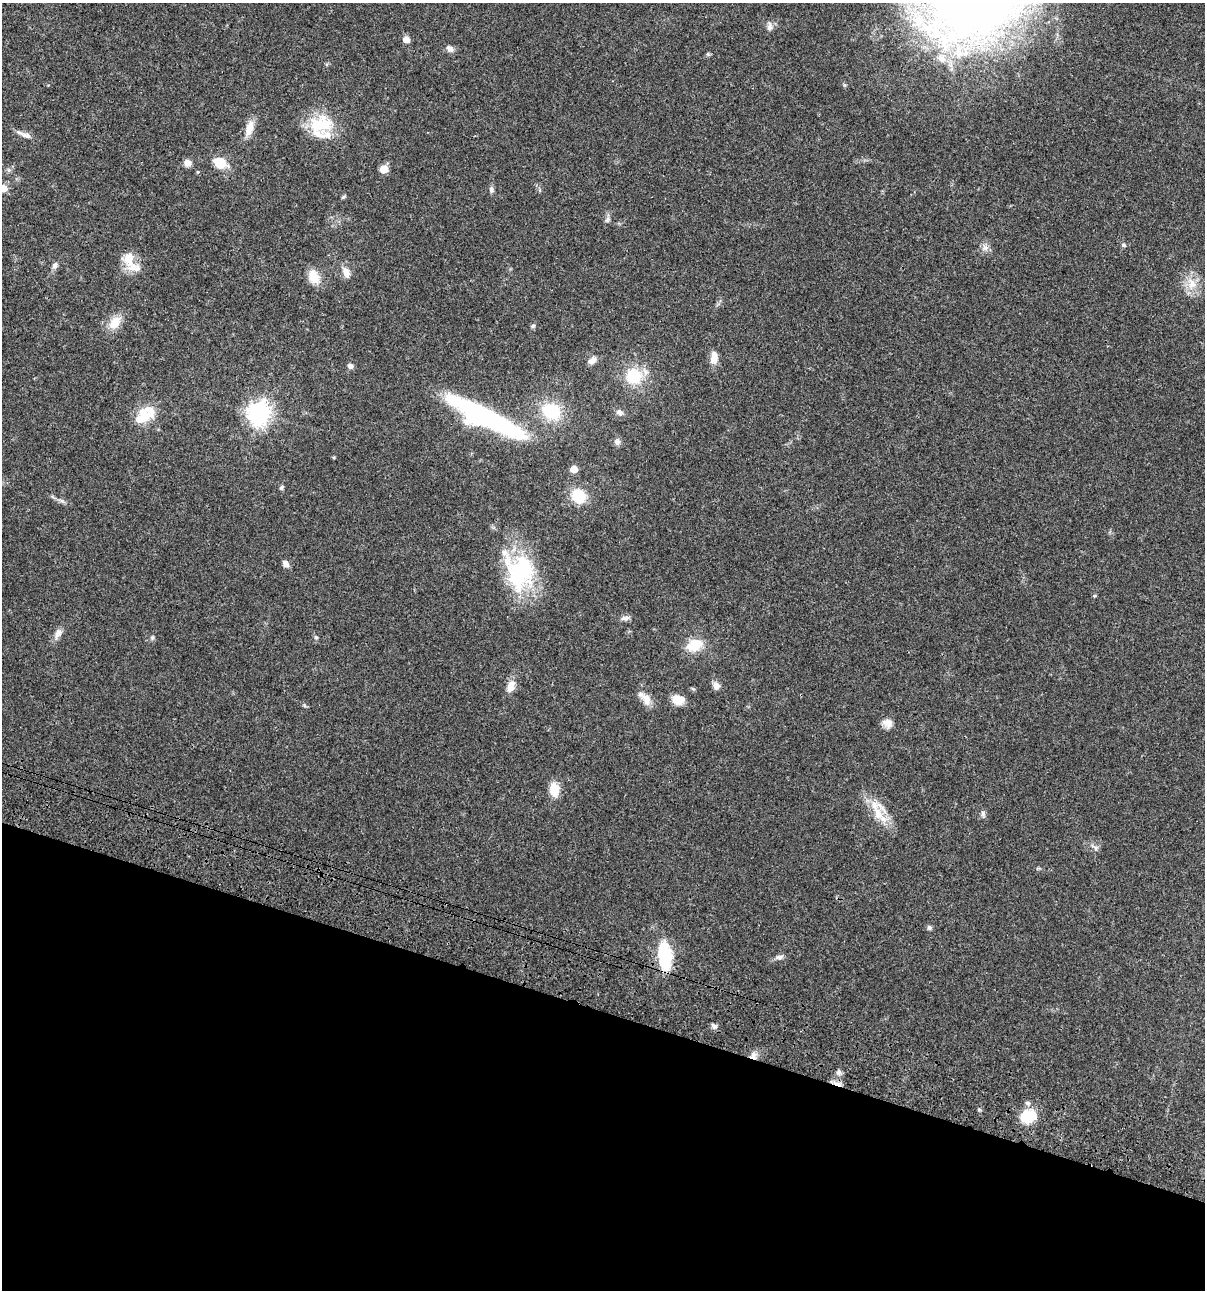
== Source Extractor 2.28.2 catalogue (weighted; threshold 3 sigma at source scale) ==
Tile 15 of 4 x 4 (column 3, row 4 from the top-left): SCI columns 2641-3843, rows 120-1407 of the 5405 x 5390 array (HDU 1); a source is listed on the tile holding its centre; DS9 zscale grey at full resolution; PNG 1207 x 1292 px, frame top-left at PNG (2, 3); no overlay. Shown black and unused: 22% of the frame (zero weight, under 3 of 4 exposures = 9% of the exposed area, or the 3 px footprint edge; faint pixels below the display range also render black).
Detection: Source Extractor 2.28.2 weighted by HDU 2 'WHT'; one run over the whole footprint, this tile lists its part. Background 0.0473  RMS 0.0054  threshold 0.0244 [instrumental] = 3 sigma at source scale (4.5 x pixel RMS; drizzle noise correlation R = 1.50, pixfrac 1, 0.05/0.05 arcsec/px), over >= 5 px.
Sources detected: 74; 1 inside a brighter object's white glare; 1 cosmic-ray / hot-pixel residue — not listed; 7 inside a brighter listed object's ellipse — not listed separately; the other 65 listed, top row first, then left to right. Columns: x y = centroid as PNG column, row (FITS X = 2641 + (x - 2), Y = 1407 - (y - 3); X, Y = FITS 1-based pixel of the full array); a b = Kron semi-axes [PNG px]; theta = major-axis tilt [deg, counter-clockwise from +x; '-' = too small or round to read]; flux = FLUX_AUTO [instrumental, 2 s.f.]
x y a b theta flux
919 21 17 12 -74 9.8
769 27 12 7 88 2.2
406 40 6 5 - 5.1
450 49 10 8 -42 2.2
708 54 6 5 - 0.73
941 58 13 10 -37 5
320 124 33 22 5 21
249 128 19 8 73 6.2
27 135 15 6 -17 3
188 163 9 8 - 2.7
220 163 14 11 -24 10
384 169 5 5 - 11
198 172 5 4 - 0.54
3 188 6 5 - 7.9
491 190 9 6 -87 1.5
343 197 7 4 44 0.75
608 219 9 5 49 1.3
1123 245 6 5 - 0.98
985 248 9 8 - 2.5
129 259 28 12 -78 9.3
55 265 9 6 80 1.9
346 272 15 8 -66 4
314 277 17 12 -64 7.8
1192 284 17 12 -61 7.7
115 322 18 12 54 8.1
533 326 6 5 - 0.83
714 357 15 8 87 4.8
592 361 11 6 32 2.8
350 366 6 6 - 1.6
633 376 17 16 - 19
551 411 20 17 -27 23
619 412 9 8 - 1.9
258 414 8 8 - 400
142 417 24 15 49 13
485 417 75 17 -26 110
617 442 8 8 - 1.8
574 469 5 5 - 6.9
281 487 6 5 - 0.91
578 496 15 13 -44 14
62 501 7 4 -18 1.1
286 564 8 6 -54 2.6
520 572 46 34 75 49
1094 596 5 4 - 0.57
625 618 13 6 6 1.9
58 633 15 8 62 3.2
316 637 6 5 - 0.79
152 638 6 5 - 0.86
694 645 18 12 23 12
716 685 10 8 -53 2.6
511 686 17 9 67 4.8
693 689 6 3 -19 0.66
646 699 18 10 -69 5.1
678 700 13 10 -23 7
888 723 13 10 -18 4
554 789 13 9 -83 9.5
878 813 27 19 61 11
983 813 8 6 77 1.3
1095 848 8 5 -58 1.4
929 927 7 6 - 1.1
665 956 30 14 -84 27
780 957 11 6 9 1.8
714 1026 8 6 -28 1.7
753 1056 9 8 - 3
839 1072 8 6 15 1.4
1028 1116 16 13 20 15
Overlapping masked pixels (flux is a lower limit): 2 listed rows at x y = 665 956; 753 1056
Isophote crosses this tile's border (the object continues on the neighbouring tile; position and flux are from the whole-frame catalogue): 1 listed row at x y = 3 188